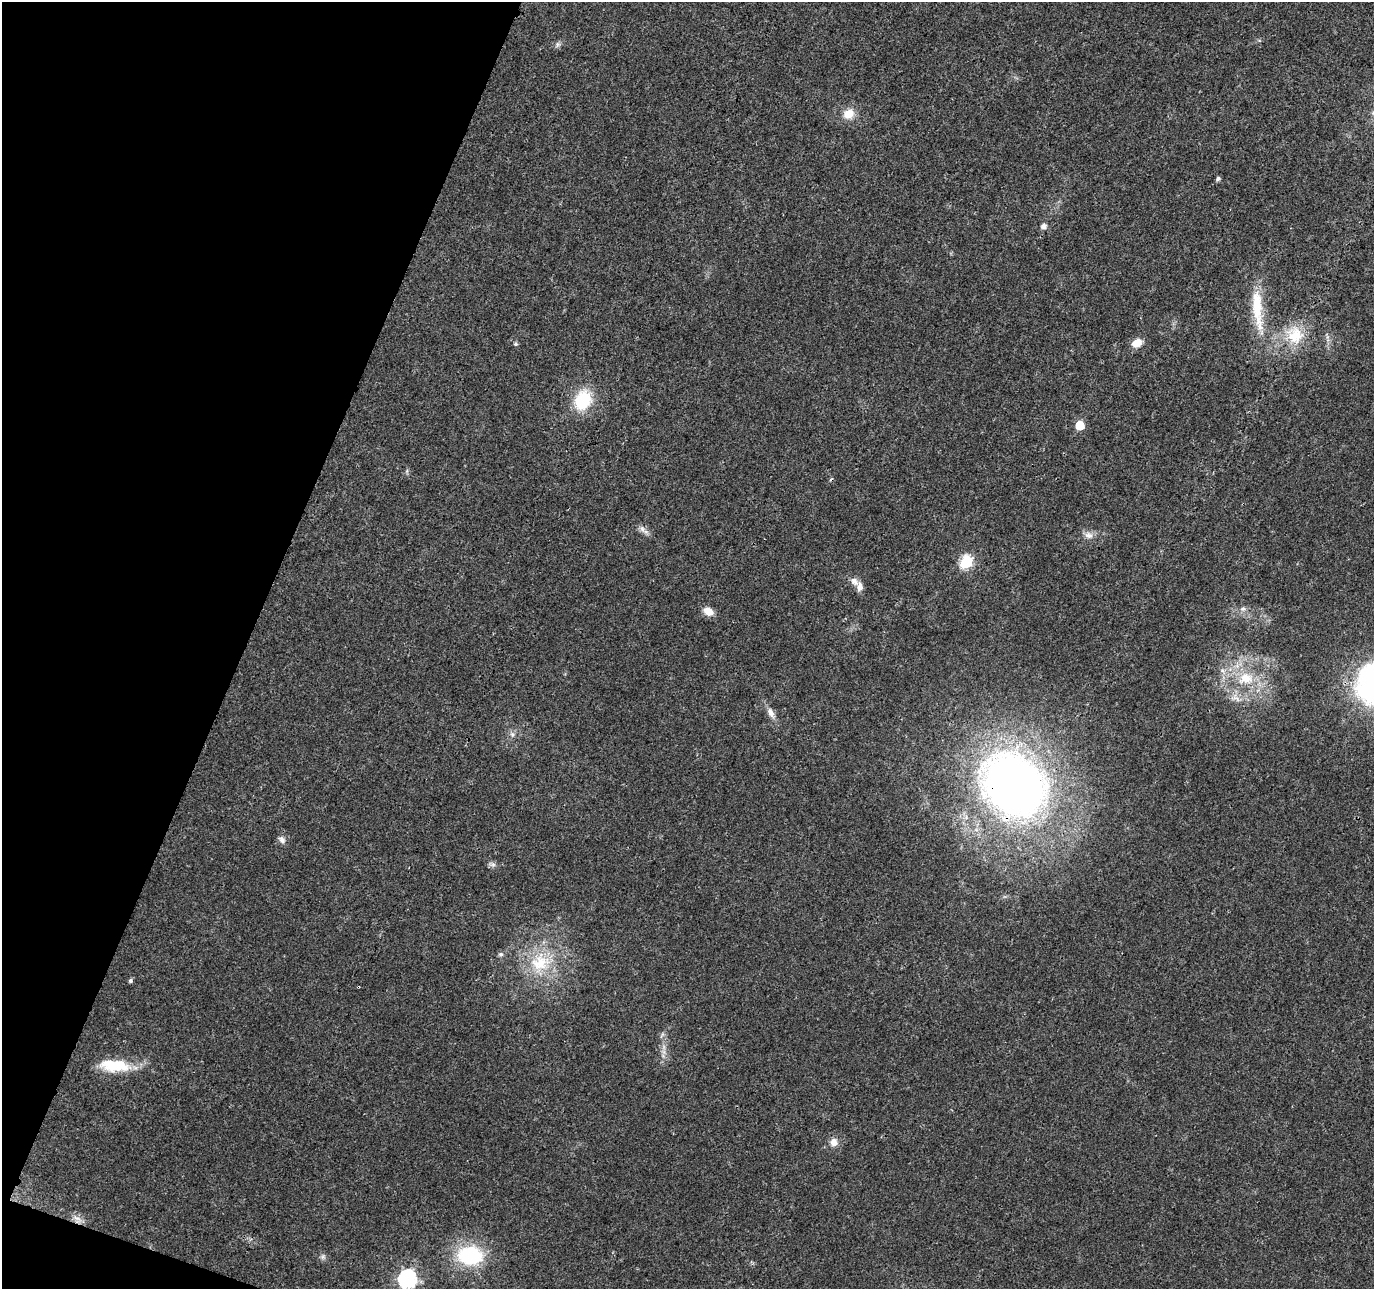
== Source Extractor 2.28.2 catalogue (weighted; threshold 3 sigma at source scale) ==
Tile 9 of 4 x 4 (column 1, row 3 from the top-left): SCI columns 7-1378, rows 1503-2789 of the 5505 x 5644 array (HDU 1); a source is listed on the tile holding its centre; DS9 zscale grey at full resolution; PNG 1376 x 1291 px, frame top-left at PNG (2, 2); no overlay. Shown black and unused: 19% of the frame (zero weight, under 3 of 4 exposures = <1% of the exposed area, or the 3 px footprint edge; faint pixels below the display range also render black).
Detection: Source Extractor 2.28.2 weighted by HDU 2 'WHT'; one run over the whole footprint, this tile lists its part. Background 0.0261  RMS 0.0033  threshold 0.0148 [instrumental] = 3 sigma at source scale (4.5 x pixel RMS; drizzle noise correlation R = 1.50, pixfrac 1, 0.0396/0.0396 arcsec/px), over >= 5 px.
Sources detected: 36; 2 cosmic-ray / hot-pixel residue — not listed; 1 inside a brighter listed object's ellipse — not listed separately; the other 33 listed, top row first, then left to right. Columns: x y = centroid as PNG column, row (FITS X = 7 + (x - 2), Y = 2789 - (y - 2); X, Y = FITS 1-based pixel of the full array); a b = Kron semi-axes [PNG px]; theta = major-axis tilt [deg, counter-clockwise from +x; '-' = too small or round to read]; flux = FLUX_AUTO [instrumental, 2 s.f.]
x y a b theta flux
558 44 6 6 - 0.82
848 114 14 12 21 4.4
1218 178 5 4 - 0.81
1043 226 5 5 - 1.8
1257 309 64 13 -84 14
1295 335 27 23 -43 12
1137 343 13 9 27 3.5
515 344 5 5 - 0.61
583 400 20 16 67 16
1080 425 6 5 - 12
642 529 11 7 -55 1.6
1088 535 12 9 -16 2.1
966 562 6 6 - 39
854 581 14 9 -43 2.2
1243 609 8 7 - 1.2
708 611 12 8 -25 3.6
1246 678 24 17 4 12
1235 698 17 10 -31 3.5
771 713 15 8 -64 2.2
512 734 7 5 -47 0.94
1014 785 64 53 -45 260
282 840 10 8 -67 1.4
492 864 10 6 -14 1
501 954 7 6 - 0.83
540 962 31 26 23 18
130 981 5 5 - 0.74
664 1047 8 5 90 1.1
114 1066 42 15 -5 13
834 1142 11 10 - 2.4
77 1219 15 8 -45 2.1
470 1255 22 17 -3 29
323 1257 8 6 69 0.86
407 1279 8 7 - 110
Overlapping masked pixels (flux is a lower limit): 2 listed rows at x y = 1014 785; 77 1219
Isophote crosses this tile's border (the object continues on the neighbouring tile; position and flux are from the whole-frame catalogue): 1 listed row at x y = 407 1279